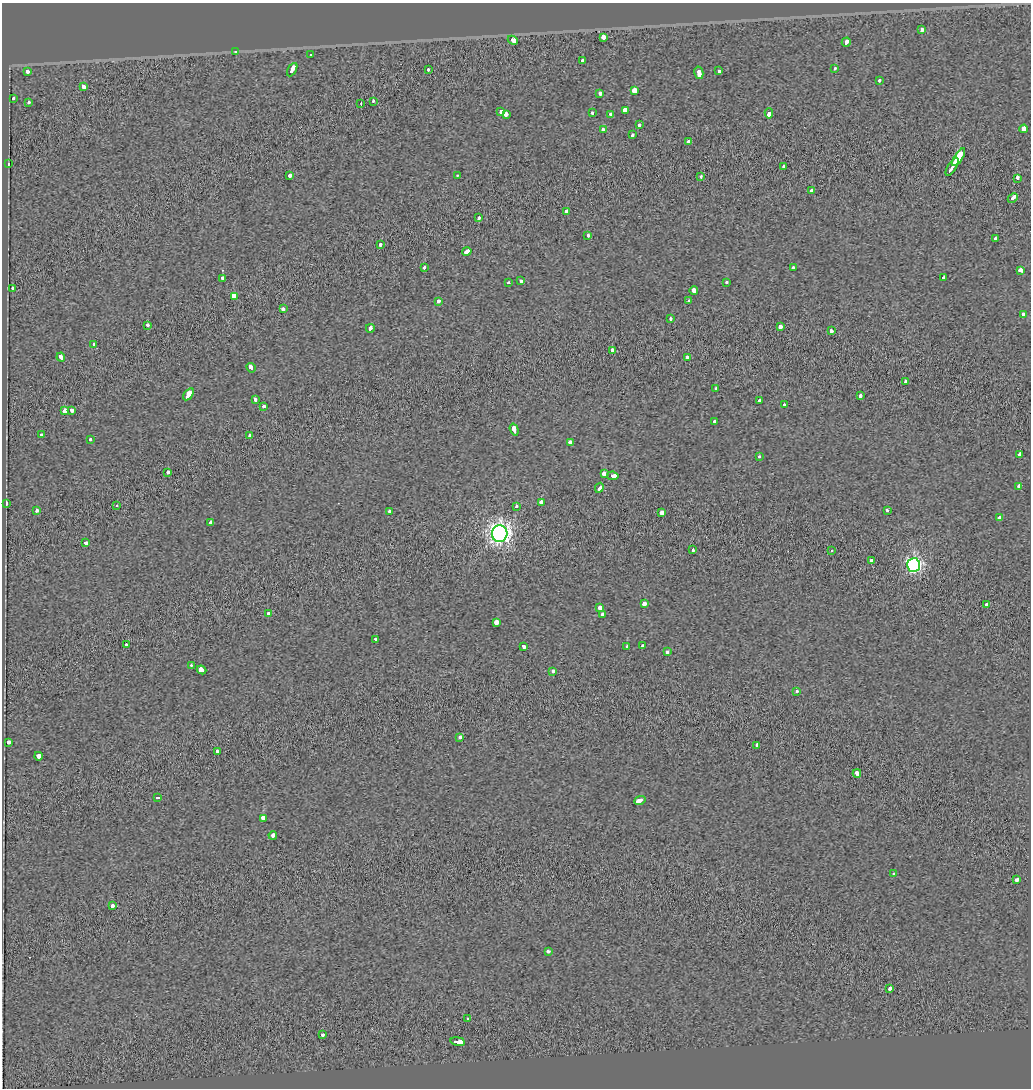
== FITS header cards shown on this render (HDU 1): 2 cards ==
NAXIS1  =                 1029
NAXIS2  =                 1086

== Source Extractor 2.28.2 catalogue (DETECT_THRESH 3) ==
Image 1029 x 1086 px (HDU 1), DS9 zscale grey, 1 PNG px = 1 image px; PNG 1033 x 1090 px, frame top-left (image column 1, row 1086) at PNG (2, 3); each listed source drawn as its Kron ellipse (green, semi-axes under 4 px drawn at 4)
Background -0.93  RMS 0.47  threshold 1.4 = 3 sigma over >= 5 px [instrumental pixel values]
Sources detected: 146; all 146 listed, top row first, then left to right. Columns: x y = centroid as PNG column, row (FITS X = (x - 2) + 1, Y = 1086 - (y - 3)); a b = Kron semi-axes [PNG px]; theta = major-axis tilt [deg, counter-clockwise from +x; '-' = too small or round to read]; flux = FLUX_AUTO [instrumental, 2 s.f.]
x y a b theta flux
921 30 3 3 - 1100
603 37 4 3 - 1300
513 40 5 3 - 1700
846 42 5 3 - 750
236 52 3 3 - 73
311 55 3 3 - 140
583 61 3 3 - 500
835 68 3 3 - 160
428 69 3 3 - 270
292 70 7 3 60 1200
27 71 3 3 - 480
719 71 4 3 - 450
699 73 6 3 -77 840
879 80 3 3 - 220
84 87 4 3 - 630
634 90 4 3 - 2400
600 94 4 3 - 430
13 98 3 3 - 150
373 101 4 3 - 200
28 103 3 3 - 190
361 103 3 2 - 120
626 110 4 3 - 8000
501 112 3 3 - 500
593 113 3 3 - 670
769 113 5 3 - 2600
506 114 4 3 - 840
610 114 3 3 - 230
639 125 4 3 - 300
1023 129 4 4 - 980
603 130 3 3 - 730
632 135 3 3 - 480
688 142 4 3 - 1900
959 157 10 4 57 3000
8 164 3 2 - 18
783 166 3 3 - 330
952 167 10 3 59 4000
290 175 3 3 - 660
457 175 3 2 - 32
701 176 3 3 - 170
1017 178 4 3 - 920
811 191 4 3 - 380
1013 198 5 3 - 4200
566 211 4 3 - 820
479 218 3 3 - 340
588 235 3 3 - 320
995 239 4 3 - 210
380 244 3 3 - 690
467 251 5 3 - 5900
424 267 3 3 - 390
793 268 3 3 - 200
1020 270 4 3 - 1100
943 278 3 3 - 340
222 279 4 3 - 1700
521 281 3 3 - 390
508 283 3 3 - 180
726 283 3 3 - 180
12 288 3 3 - 220
694 291 4 3 - 710
234 297 4 3 - 6800
439 301 3 3 - 430
689 301 3 3 - 200
283 309 3 3 - 290
1023 314 4 3 - 350
670 319 3 3 - 340
147 325 3 3 - 330
780 326 4 3 - 740
370 328 4 3 - 490
831 331 3 3 - 310
93 344 3 3 - 190
612 351 3 3 - 2300
61 357 4 3 - 580
687 357 3 3 - 1100
251 368 5 3 - 910
906 382 3 3 - 270
716 388 3 3 - 330
188 394 7 4 55 3100
860 396 4 3 - 220
255 399 3 3 - 320
760 401 3 3 - 420
784 405 3 3 - 240
263 406 3 3 - 270
72 410 4 3 - 360
65 411 4 3 - 1200
715 421 4 3 - 380
514 430 6 3 -71 1100
42 435 3 3 - 310
250 435 3 3 - 430
90 439 3 3 - 150
570 442 3 3 - 480
1020 455 3 3 - 2400
759 457 3 3 - 170
168 472 3 3 - 1200
604 473 3 3 - 830
613 476 6 3 -8 2500
1019 486 3 3 - 410
599 488 5 3 - 840
541 502 3 3 - 990
6 503 4 3 - 170
117 506 3 2 - 270
516 506 3 3 - 260
36 510 3 3 - 260
887 510 3 3 - 210
390 511 4 3 - 490
662 513 4 3 - 860
999 518 4 3 - 1200
211 523 3 3 - 2300
500 534 8 8 - 23000
86 543 4 3 - 570
693 550 3 3 - 380
832 551 3 2 - 150
872 560 3 3 - 810
914 565 7 6 - 10000
644 604 3 3 - 2400
987 605 4 3 - 4200
600 608 4 3 - 640
268 613 3 3 - 320
603 615 4 4 - 980
497 622 4 4 - 1400
375 639 3 3 - 1400
126 645 3 3 - 240
523 646 3 3 - 420
643 646 3 3 - 540
627 647 3 3 - 190
667 652 3 3 - 270
191 665 3 3 - 40
202 670 5 3 - 1000
553 671 4 3 - 540
796 691 3 3 - 250
460 737 3 3 - 390
9 742 3 3 - 1200
757 745 4 3 - 380
217 752 3 3 - 620
38 756 4 3 - 930
857 773 4 3 - 770
158 797 4 3 - 540
640 800 6 3 23 1400
263 818 3 3 - 2800
273 835 4 3 - 660
894 874 3 3 - 480
1017 880 3 3 - 620
113 906 4 3 - 570
548 951 3 3 - 320
890 988 4 3 - 440
468 1019 3 3 - 140
322 1035 3 3 - 320
458 1041 7 3 -9 2200